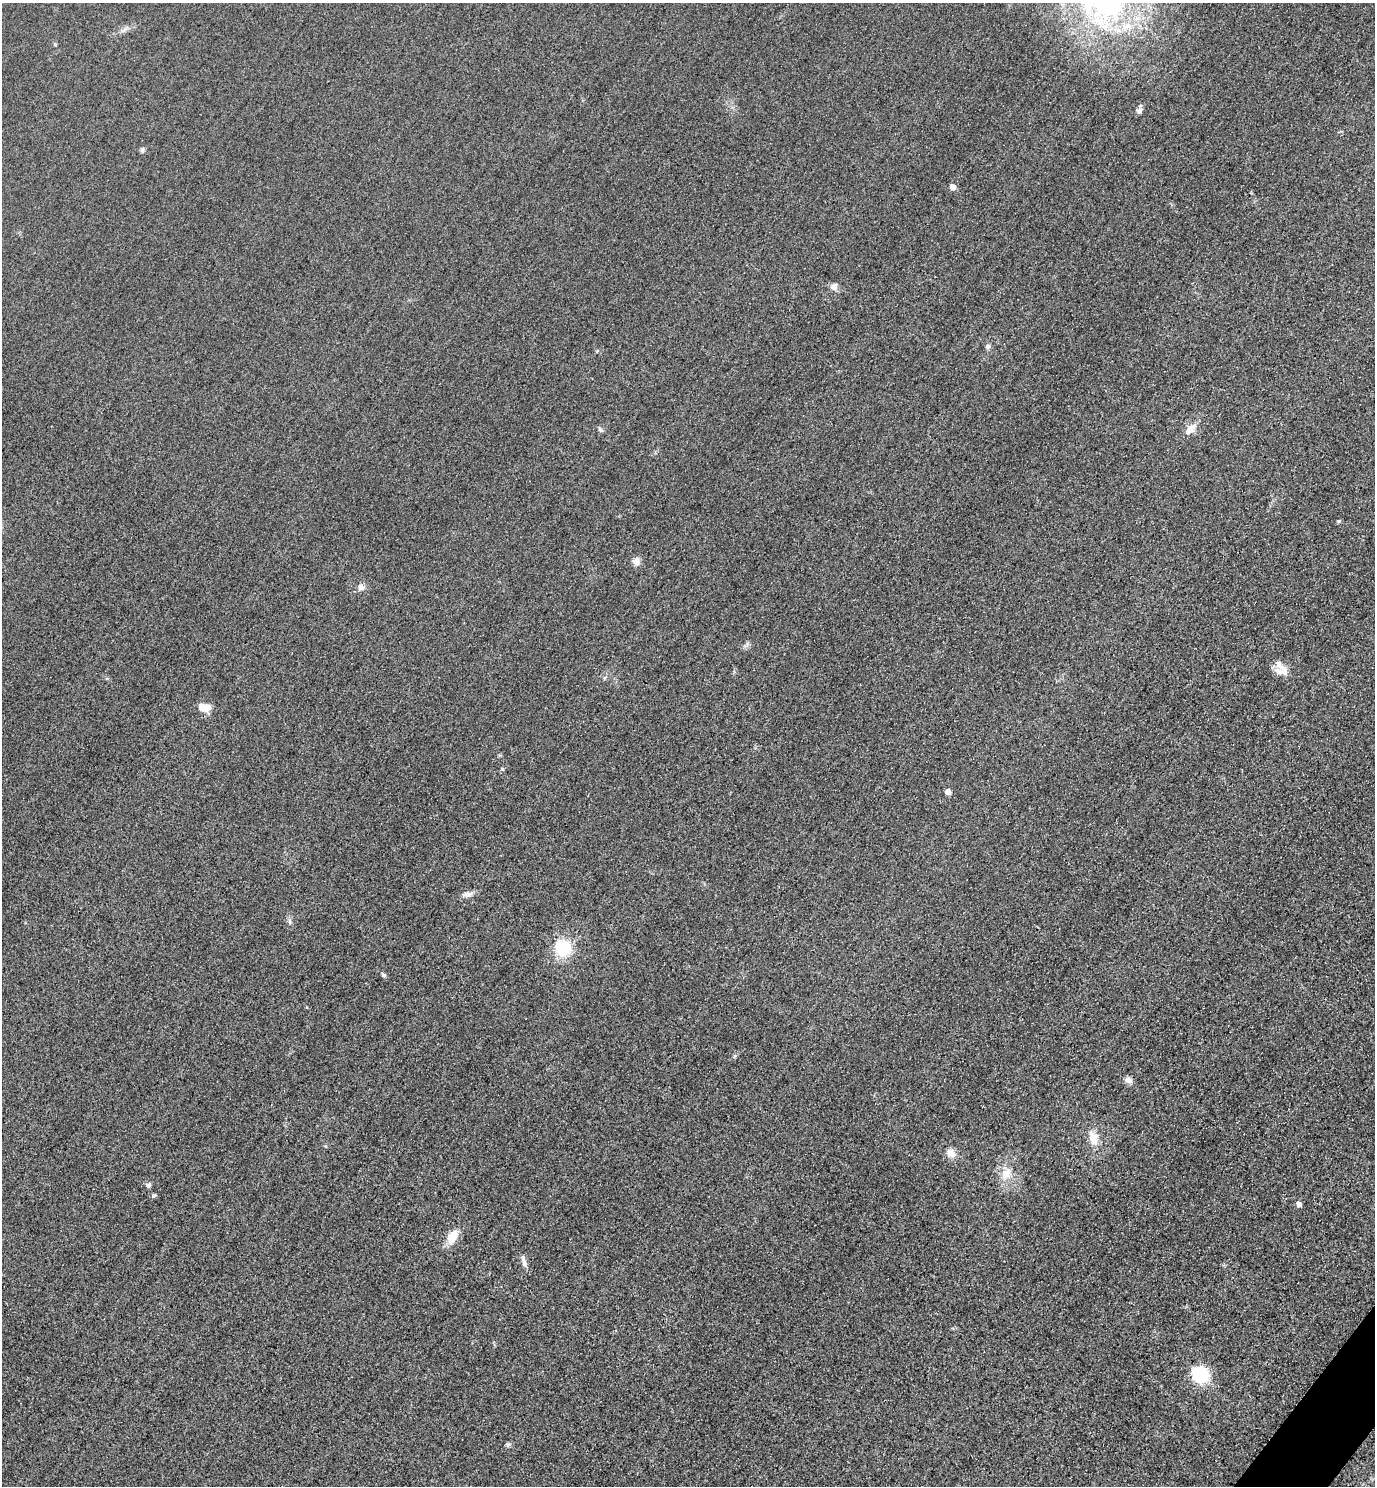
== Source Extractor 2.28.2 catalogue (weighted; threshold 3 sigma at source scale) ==
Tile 6 of 4 x 4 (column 2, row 2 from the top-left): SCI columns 1697-3069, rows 2998-4481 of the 5996 x 5993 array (HDU 1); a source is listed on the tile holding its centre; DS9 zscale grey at full resolution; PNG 1377 x 1488 px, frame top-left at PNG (2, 3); no overlay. Shown black and unused: <1% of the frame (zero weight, under 3 of 4 exposures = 3% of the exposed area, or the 3 px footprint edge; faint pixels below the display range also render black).
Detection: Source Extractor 2.28.2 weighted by HDU 2 'WHT'; one run over the whole footprint, this tile lists its part. Background 0.0498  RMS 0.017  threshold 0.0754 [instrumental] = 3 sigma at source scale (4.5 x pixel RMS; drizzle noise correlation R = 1.50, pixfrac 1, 0.05/0.05 arcsec/px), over >= 5 px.
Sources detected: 32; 3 inside a brighter listed object's ellipse — not listed separately; the other 29 listed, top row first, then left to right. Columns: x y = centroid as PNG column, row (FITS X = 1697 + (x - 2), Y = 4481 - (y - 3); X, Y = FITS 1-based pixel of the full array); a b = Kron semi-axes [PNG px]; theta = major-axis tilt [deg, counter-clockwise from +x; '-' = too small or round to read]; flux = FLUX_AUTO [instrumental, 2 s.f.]
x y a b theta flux
1139 111 8 7 - 5.6
142 150 7 5 73 3.3
953 187 5 5 - 12
834 286 8 8 - 8.7
988 346 7 6 - 4.1
600 429 8 5 -62 3.3
1190 429 19 9 43 16
1338 521 5 4 - 1.8
636 561 10 9 - 9
361 587 9 8 - 6.5
1278 671 12 8 -38 11
202 708 10 8 -21 19
502 769 5 4 - 2.1
948 792 5 4 - 9.8
467 894 14 7 8 9.2
289 921 7 4 -89 3.4
563 948 17 17 - 61
383 975 6 5 - 2.8
1128 1080 10 8 -23 6.7
1093 1138 18 10 -71 20
951 1153 12 10 -29 13
1006 1173 16 11 43 19
148 1185 6 6 - 4.5
153 1195 5 5 - 3.3
1298 1204 5 4 - 8
452 1237 17 10 62 25
524 1262 17 5 -78 7.3
1200 1375 15 13 -64 88
508 1445 7 5 -17 3.1